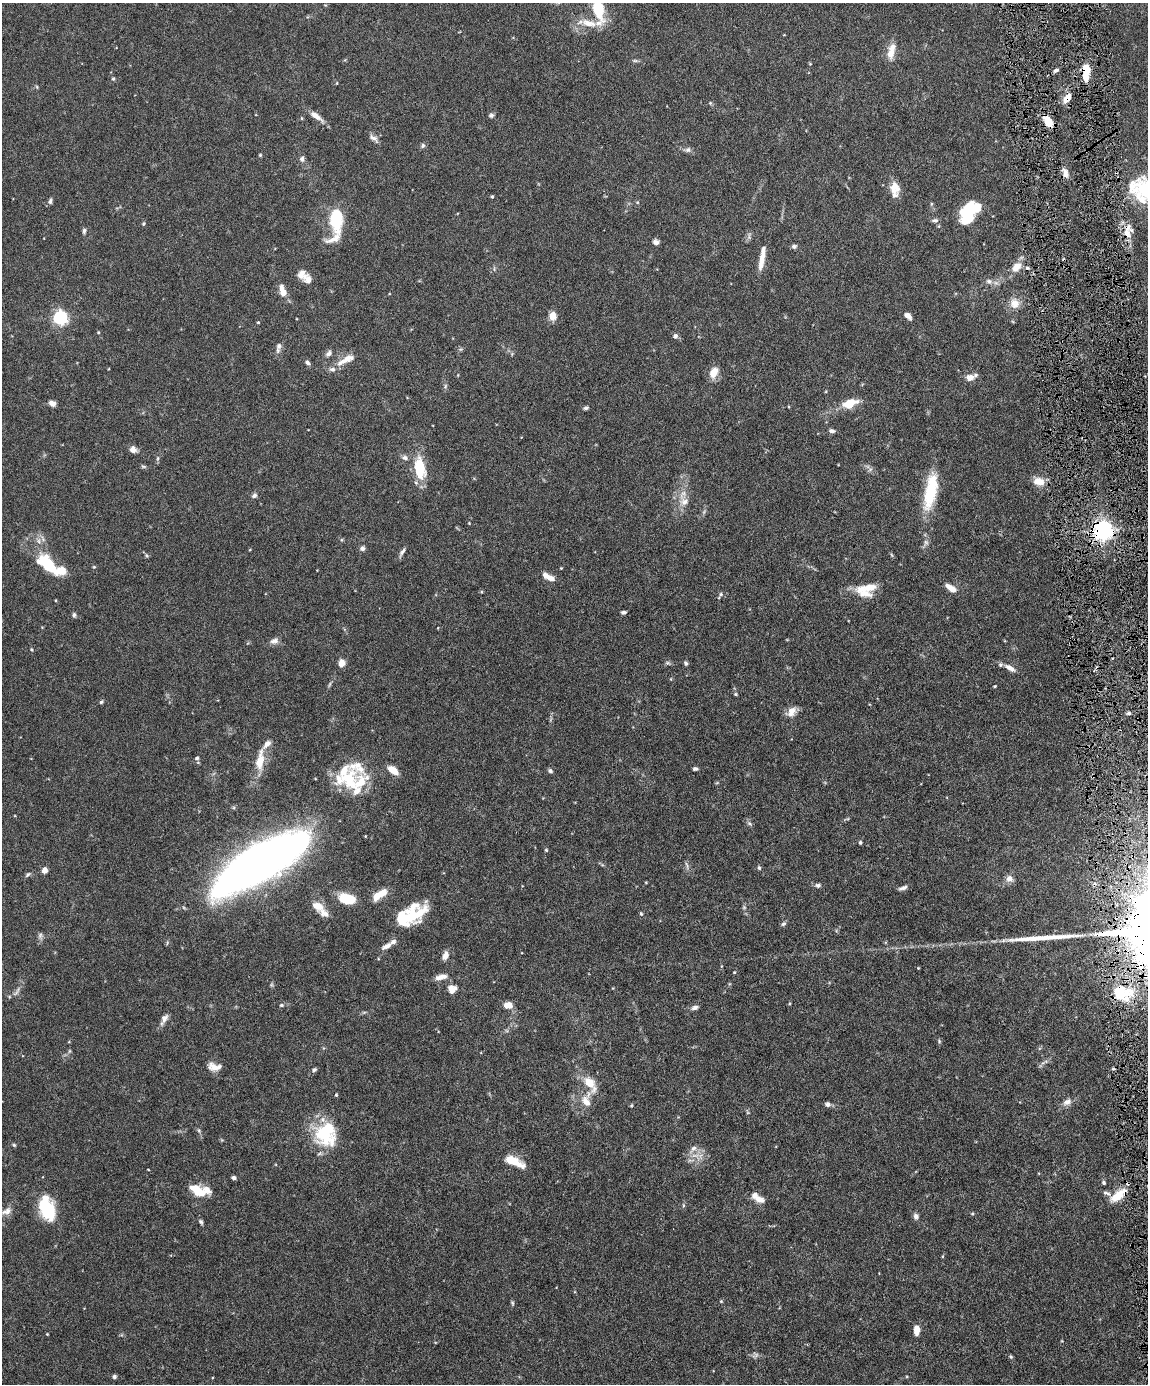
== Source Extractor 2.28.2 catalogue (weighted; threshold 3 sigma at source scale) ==
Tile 6 of 4 x 3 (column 2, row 2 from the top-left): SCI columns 1148-2293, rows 1621-3002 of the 4586 x 4516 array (HDU 1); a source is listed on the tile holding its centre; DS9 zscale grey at full resolution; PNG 1150 x 1386 px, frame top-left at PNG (2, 3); no overlay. Shown black and unused: <1% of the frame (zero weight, under 4 of 8 exposures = <1% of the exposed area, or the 3 px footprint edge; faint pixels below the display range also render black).
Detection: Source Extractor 2.28.2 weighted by HDU 2 'WHT'; one run over the whole footprint, this tile lists its part. Background 0.0981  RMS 0.0031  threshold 0.0127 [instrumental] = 3 sigma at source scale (4.09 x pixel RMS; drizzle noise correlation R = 1.36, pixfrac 0.8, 0.05/0.05 arcsec/px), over >= 5 px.
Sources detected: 200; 3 inside a brighter object's white glare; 1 cosmic-ray / hot-pixel residue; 1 long thin detection or spike segment (spike, bleed or trail) — not listed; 21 inside a brighter listed object's ellipse — not listed separately; the other 174 listed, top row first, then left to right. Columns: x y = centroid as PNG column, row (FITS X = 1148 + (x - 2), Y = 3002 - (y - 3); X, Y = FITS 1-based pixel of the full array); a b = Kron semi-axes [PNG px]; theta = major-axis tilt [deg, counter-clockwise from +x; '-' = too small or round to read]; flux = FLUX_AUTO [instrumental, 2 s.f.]
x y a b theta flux
598 9 24 10 -80 11
589 23 33 9 -9 5
890 54 14 10 79 3
635 61 8 4 -8 0.51
810 64 4 4 - 0.26
1056 70 6 4 30 0.67
1086 71 20 7 89 5.5
113 79 5 4 - 0.39
337 83 5 3 - 0.22
37 87 6 3 -71 0.29
1067 98 13 7 51 2.8
710 103 5 4 - 0.38
491 115 6 5 - 0.68
316 116 20 7 -37 2.5
301 118 5 3 - 0.24
1048 121 15 7 -57 4.4
374 138 15 6 -34 1.2
423 145 6 6 - 0.59
688 150 10 6 9 0.95
260 155 4 4 - 0.32
302 159 7 6 - 0.85
1065 173 15 7 -69 1.7
895 188 17 12 -81 3.7
1147 191 35 13 -48 11
492 197 4 3 - 0.38
50 201 7 5 77 0.71
637 202 5 3 - 0.26
931 204 5 4 - 0.33
970 211 23 13 32 13
337 219 18 8 -89 21
935 220 9 6 0 0.73
143 224 6 4 70 0.38
84 231 8 5 76 0.63
1126 233 15 11 -62 3.5
749 236 12 2 90 0.49
334 238 27 9 26 3.1
656 242 6 6 - 1.1
794 246 7 5 16 0.7
762 259 26 7 80 3.4
1016 267 16 10 52 3.3
302 273 12 10 78 1.9
989 281 9 7 -19 1.1
283 291 13 6 -75 3.6
1014 303 13 13 - 3.1
552 316 9 8 - 2.7
908 316 8 5 -39 1.7
60 318 6 6 - 65
258 322 4 4 - 0.26
98 332 4 4 - 0.24
675 336 6 6 - 0.92
279 346 10 8 61 1.1
329 354 9 6 48 0.98
347 358 17 10 12 2.8
307 362 6 5 - 0.73
332 369 9 7 -6 1.1
713 372 13 8 63 3.4
970 377 10 8 9 2.2
445 386 7 5 61 0.49
52 403 7 6 - 1.5
850 404 13 8 20 6.7
586 408 7 5 14 0.57
832 431 7 5 -11 0.79
133 449 9 7 -40 1.5
158 458 6 4 89 0.44
405 458 7 6 - 0.93
143 466 8 4 -13 0.45
420 468 27 13 -80 9.6
1039 481 13 9 -17 3.8
930 491 44 13 79 14
254 495 7 6 - 0.75
684 502 15 12 15 3.1
469 523 4 3 - 0.22
1103 531 7 7 - 170
39 541 9 6 -79 1.2
362 548 6 6 - 0.78
402 552 13 5 58 0.95
892 555 6 4 -70 0.35
147 556 7 4 -59 0.44
48 565 24 11 -45 15
94 567 5 4 - 0.3
561 568 3 3 - 0.22
550 578 11 6 -18 2.1
867 588 34 10 11 5.2
951 588 14 6 -32 2.6
720 595 10 4 57 0.61
56 600 4 2 - 0.21
623 612 5 4 - 0.64
74 615 6 5 - 0.66
274 641 11 8 10 1.3
31 650 5 4 - 0.35
342 663 8 7 - 2
667 663 8 4 0 0.51
686 663 6 5 - 0.55
1010 668 17 7 -31 2
995 686 4 3 - 0.3
736 694 5 4 - 0.37
101 702 6 5 - 0.43
791 712 14 10 47 2.5
1128 713 6 4 -8 0.5
197 758 7 5 17 0.54
260 760 31 11 82 5.5
695 769 5 4 - 0.61
393 770 11 6 -36 3.8
550 771 6 5 - 0.62
350 780 30 29 - 13
750 824 8 5 -44 0.64
860 842 4 3 - 0.43
546 850 4 4 - 0.32
260 863 95 27 30 250
687 865 12 4 -75 0.74
759 868 7 4 -63 0.45
44 870 6 6 - 1.7
28 875 9 4 41 0.57
1010 879 8 7 - 1.8
646 882 3 3 - 0.22
818 885 7 5 0 0.79
903 888 11 4 17 0.95
379 895 20 8 35 4.8
350 899 14 11 -49 5
317 906 17 10 -30 3.6
744 907 5 5 - 0.41
641 914 5 4 - 0.4
410 917 25 17 -10 8.4
783 924 7 6 - 0.57
40 936 10 6 89 0.81
387 946 14 6 27 1.7
445 955 11 7 73 1.8
918 968 3 3 - 0.21
734 972 4 3 - 0.25
441 977 16 6 11 2.1
452 989 10 9 - 2.4
17 992 17 5 57 1.1
1128 992 26 17 72 9.6
281 1005 6 5 - 0.57
508 1005 9 7 -4 2.9
695 1008 9 6 17 0.95
364 1012 6 4 19 0.39
164 1018 14 7 59 1.6
939 1041 6 4 -48 0.35
69 1051 6 4 89 0.38
1043 1063 9 3 44 0.67
214 1067 17 9 -9 2.5
314 1070 6 5 - 0.58
590 1083 22 11 -54 5.7
336 1095 4 4 - 0.33
586 1101 16 10 -62 3.1
1067 1102 12 8 27 1.7
828 1104 7 6 - 0.87
631 1105 5 3 - 0.3
199 1131 7 4 -59 0.52
326 1133 30 26 78 17
14 1145 5 4 - 0.35
693 1149 15 7 46 1.6
695 1155 15 5 7 2
514 1161 21 8 -25 6.2
234 1178 5 4 - 0.68
1104 1183 4 4 - 0.48
199 1191 20 10 -11 7.4
1118 1195 23 9 35 5.1
758 1198 18 8 -33 2.6
683 1205 6 3 -72 0.34
47 1208 27 16 -74 12
6 1211 16 8 24 1.8
972 1214 5 3 - 0.31
916 1216 7 6 - 1
201 1222 7 5 -61 0.54
943 1256 5 3 - 0.24
721 1301 4 4 - 0.3
512 1303 6 4 -62 0.39
916 1330 10 6 -88 2.8
47 1334 3 3 - 0.21
1062 1341 4 3 - 0.19
1011 1356 6 4 -35 0.39
114 1377 5 4 - 0.66
Overlapping masked pixels (flux is a lower limit): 6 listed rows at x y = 1086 71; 1067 98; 1048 121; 1126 233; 1103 531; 1118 1195
Isophote crosses this tile's border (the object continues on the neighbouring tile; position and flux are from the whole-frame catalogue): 2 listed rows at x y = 598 9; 1147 191